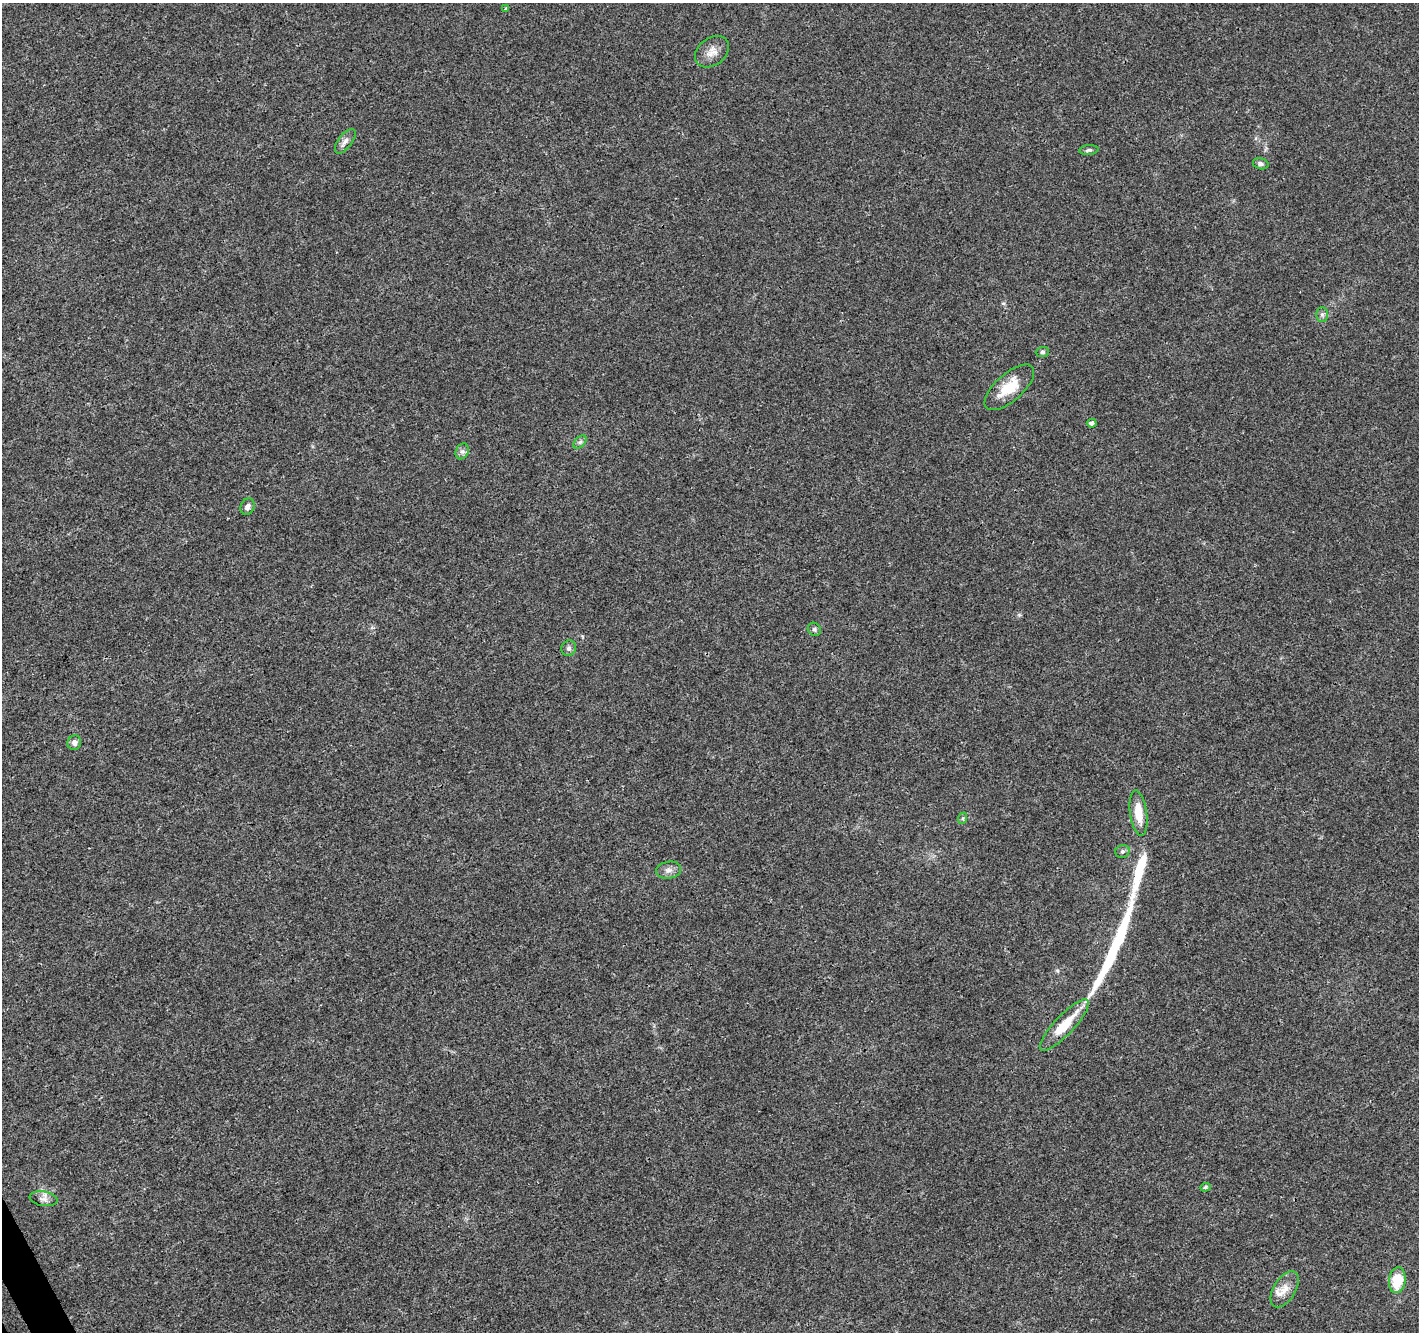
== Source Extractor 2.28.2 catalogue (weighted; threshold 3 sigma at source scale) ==
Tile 7 of 4 x 4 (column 3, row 2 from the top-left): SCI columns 2888-4304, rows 2785-4114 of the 5779 x 5626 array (HDU 1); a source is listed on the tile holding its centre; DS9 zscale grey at full resolution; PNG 1421 x 1334 px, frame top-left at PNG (2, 3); each listed source drawn as its Kron ellipse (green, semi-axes under 4 px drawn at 4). Shown black and unused: <1% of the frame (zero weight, under 3 of 4 exposures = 5% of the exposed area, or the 3 px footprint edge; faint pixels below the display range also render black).
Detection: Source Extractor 2.28.2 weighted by HDU 2 'WHT'; one run over the whole footprint, this tile lists its part. Background 0.00687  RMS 0.0026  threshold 0.0118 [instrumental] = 3 sigma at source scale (4.5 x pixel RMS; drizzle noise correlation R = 1.50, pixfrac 1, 0.0396/0.0396 arcsec/px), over >= 5 px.
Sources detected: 28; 1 inside a brighter object's white glare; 2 long thin detections or spike segments (spike, bleed or trail) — neither listed nor drawn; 1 inside a brighter listed object's ellipse — not listed separately; the other 24 listed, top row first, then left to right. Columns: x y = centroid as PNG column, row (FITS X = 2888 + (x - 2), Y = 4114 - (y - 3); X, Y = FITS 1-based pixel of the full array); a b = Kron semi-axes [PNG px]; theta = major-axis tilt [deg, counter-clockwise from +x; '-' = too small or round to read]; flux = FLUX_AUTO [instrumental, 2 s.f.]
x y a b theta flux
506 8 4 3 - 0.33
712 52 19 13 38 2.7
345 141 14 7 53 1.4
1089 150 10 5 6 0.63
1261 164 8 5 -13 0.82
1322 314 7 6 - 0.72
1042 352 7 5 2 0.57
1009 387 31 13 41 7
1092 423 5 4 - 1
580 442 8 4 44 0.6
462 451 8 6 67 0.92
248 507 8 6 65 1.2
814 629 7 6 - 0.62
569 648 8 7 - 0.74
74 743 7 7 - 1.1
1139 813 23 8 -82 5.4
963 818 6 4 71 0.34
1122 851 7 6 - 0.7
669 870 13 8 10 1.5
1064 1025 34 9 47 8
1205 1187 5 4 - 0.4
43 1199 14 7 -10 1.4
1397 1280 13 8 82 8.8
1285 1289 20 11 59 3